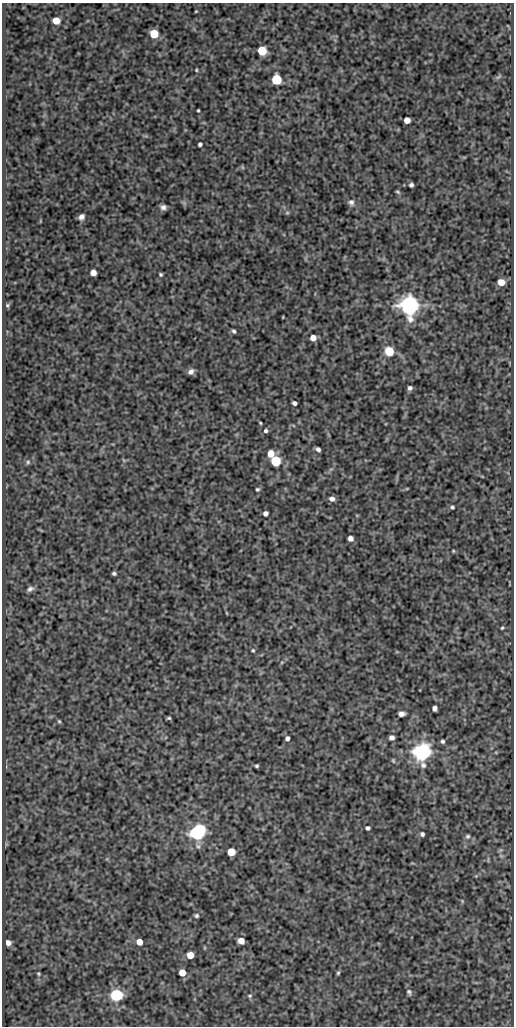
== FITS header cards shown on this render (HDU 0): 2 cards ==
NAXIS1  =                  512
NAXIS2  =                 1024

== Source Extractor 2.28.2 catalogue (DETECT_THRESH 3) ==
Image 512 x 1024 px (HDU 0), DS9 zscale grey, 1 PNG px = 1 image px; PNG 516 x 1028 px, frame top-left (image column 1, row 1024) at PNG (2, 3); no overlay
Background 76.5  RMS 0.5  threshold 1.5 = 3 sigma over >= 5 px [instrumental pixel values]
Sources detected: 76; all 76 listed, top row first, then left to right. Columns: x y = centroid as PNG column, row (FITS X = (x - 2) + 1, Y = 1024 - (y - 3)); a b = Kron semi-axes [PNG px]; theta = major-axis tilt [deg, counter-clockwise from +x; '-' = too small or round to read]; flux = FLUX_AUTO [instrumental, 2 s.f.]
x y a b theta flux
196 11 3 2 - 27
56 20 5 5 - 620
154 34 6 5 - 1200
262 51 6 5 - 2000
196 70 3 3 - 34
498 77 9 4 35 54
277 80 6 5 - 3200
198 110 3 3 - 38
407 120 5 5 - 340
200 144 4 4 - 77
242 167 6 4 -71 37
411 185 4 4 - 84
398 192 6 3 -27 45
351 202 8 7 - 130
163 207 6 5 - 120
287 213 6 4 0 47
81 217 6 5 - 130
93 273 5 5 - 300
161 274 3 3 - 51
501 282 5 5 - 480
7 305 6 5 - 54
410 305 7 7 - 29000
283 317 3 2 - 20
234 331 5 4 - 66
313 338 5 5 - 290
389 351 6 5 - 2000
191 372 7 5 39 160
410 388 5 4 - 96
294 403 4 4 - 120
260 423 3 2 - 34
266 431 5 4 - 79
318 449 5 4 - 100
271 453 5 5 - 540
276 461 6 6 - 2900
28 462 6 5 - 63
482 476 5 3 - 28
257 489 5 4 - 53
332 499 6 5 - 150
452 507 4 4 - 56
265 513 4 4 - 130
350 538 5 5 - 160
453 551 4 4 - 33
114 573 4 3 - 66
30 589 9 6 28 110
227 613 5 3 - 27
502 628 4 3 - 39
253 650 5 4 - 44
435 708 5 4 - 140
401 714 6 5 - 150
169 718 4 3 - 43
59 721 5 4 - 43
392 737 5 4 - 150
287 738 4 4 - 110
443 741 5 4 - 68
422 752 7 6 - 23000
393 761 6 4 -69 44
257 766 3 3 - 51
367 828 4 4 - 83
198 832 9 6 42 14000
422 834 5 5 - 85
468 836 7 6 - 76
198 846 9 6 -61 96
501 850 6 5 - 59
231 852 5 5 - 1100
462 901 5 3 - 31
196 916 5 5 - 64
241 941 5 5 - 430
139 942 5 5 - 410
8 943 5 5 - 230
190 955 5 5 - 590
182 973 5 5 - 560
338 973 5 4 - 50
39 974 6 4 -71 44
409 992 9 6 -68 88
116 995 6 6 - 6000
250 996 6 5 - 55